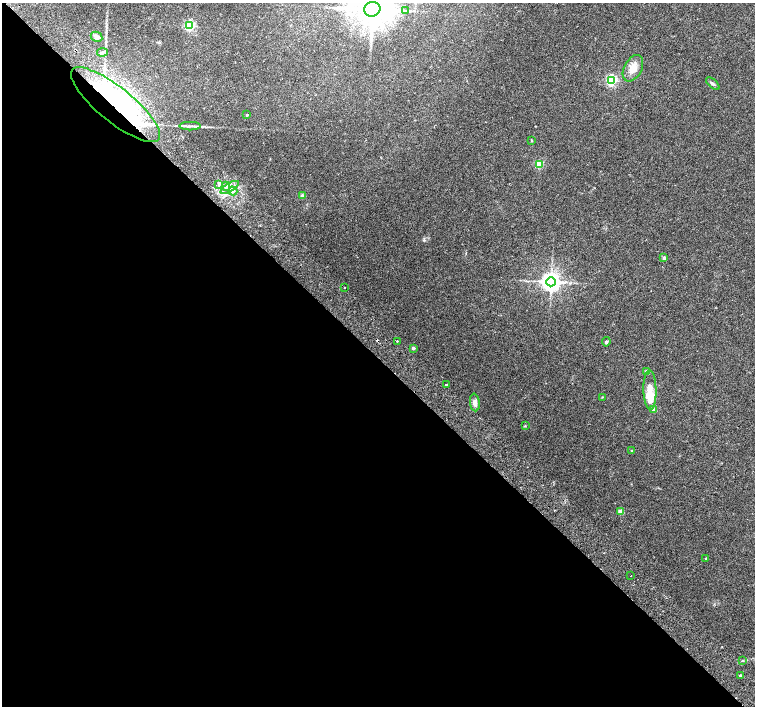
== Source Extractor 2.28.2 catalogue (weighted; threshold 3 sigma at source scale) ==
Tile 9 of 4 x 4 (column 1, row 3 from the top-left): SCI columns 49-1554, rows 1672-3079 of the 6116 x 6093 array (HDU 1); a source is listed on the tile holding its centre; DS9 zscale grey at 2 x 2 block average (1 PNG px = mean of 2 x 2 image px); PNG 757 x 708 px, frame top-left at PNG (2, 3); each listed source drawn as its Kron ellipse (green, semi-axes under 4 px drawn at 4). Shown black and unused: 50% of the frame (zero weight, under 2 of 3 exposures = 3% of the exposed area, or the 3 px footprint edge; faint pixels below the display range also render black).
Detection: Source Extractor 2.28.2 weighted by HDU 2 'WHT'; one run over the whole footprint, this tile lists its part. Background 0.05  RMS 0.0057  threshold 0.0257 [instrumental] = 3 sigma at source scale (4.5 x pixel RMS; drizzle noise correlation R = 1.50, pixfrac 1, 0.0396/0.0396 arcsec/px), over >= 5 px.
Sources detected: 44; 1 inside a brighter object's white glare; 2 cosmic-ray / hot-pixel residue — neither listed nor drawn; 4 inside a brighter listed object's ellipse — not listed separately; the other 37 listed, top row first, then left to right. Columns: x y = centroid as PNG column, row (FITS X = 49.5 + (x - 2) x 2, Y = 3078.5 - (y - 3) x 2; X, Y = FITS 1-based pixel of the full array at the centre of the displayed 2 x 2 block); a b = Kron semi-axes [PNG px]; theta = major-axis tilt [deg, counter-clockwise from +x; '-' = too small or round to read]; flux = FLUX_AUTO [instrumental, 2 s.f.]
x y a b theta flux
372 9 8 7 - 4100
405 11 3 3 - 1.6
190 26 3 3 - 170
97 37 6 5 - 7.1
102 52 5 3 - 2.3
633 68 14 8 62 13
612 80 3 3 - 170
713 84 8 3 -41 2.3
116 105 55 17 -39 240
247 115 2 2 - 2.3
190 126 10 2 0 4.1
532 141 3 2 - 0.76
539 164 3 3 - 58
219 184 3 3 - 1.8
226 186 4 3 - 2.5
230 187 10 3 32 6
233 191 4 4 - 3.4
303 196 3 3 - 8
664 258 2 2 - 7.5
551 282 4 4 - 920
345 287 2 2 - 1.7
397 341 2 2 - 3.3
606 342 4 3 - 1.5
413 348 2 2 - 5.3
647 372 2 2 - 10
446 385 2 2 - 1.6
650 390 20 6 -89 15
602 397 3 2 - 0.69
475 403 9 5 -83 5.7
654 410 2 2 - 12
525 426 3 3 - 0.95
632 451 2 2 - 1.3
621 511 3 2 - 22
705 558 2 2 - 1.3
631 576 2 2 - 1.8
742 661 3 2 - 0.88
740 675 3 3 - 1.5
Overlapping masked pixels (flux is a lower limit): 1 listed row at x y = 116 105
Isophote crosses this tile's border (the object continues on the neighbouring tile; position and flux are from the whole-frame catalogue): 1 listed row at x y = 372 9
Diffuse or blended objects may show on this block-average render without a row.